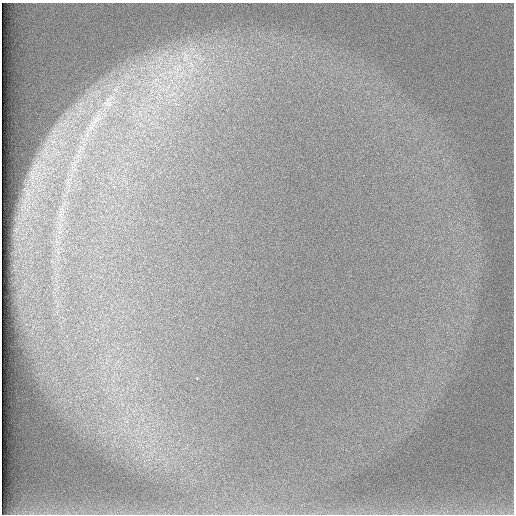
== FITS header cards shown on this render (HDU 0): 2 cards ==
NAXIS1  =                  512 /
NAXIS2  =                  512 /

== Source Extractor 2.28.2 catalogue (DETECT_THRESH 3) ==
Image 512 x 512 px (HDU 0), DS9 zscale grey, 1 PNG px = 1 image px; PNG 516 x 516 px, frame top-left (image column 1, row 512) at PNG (2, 3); no overlay
Background 98.4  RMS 2.9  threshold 8.76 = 3 sigma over >= 5 px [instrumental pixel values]
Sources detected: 3; all 3 listed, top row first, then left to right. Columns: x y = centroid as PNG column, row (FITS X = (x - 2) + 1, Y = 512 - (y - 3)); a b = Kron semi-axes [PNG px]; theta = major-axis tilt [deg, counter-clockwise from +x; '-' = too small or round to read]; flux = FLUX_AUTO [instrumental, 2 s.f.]
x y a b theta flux
185 57 20 10 -83 3600
108 104 12 8 -8 1400
95 121 13 6 60 1500